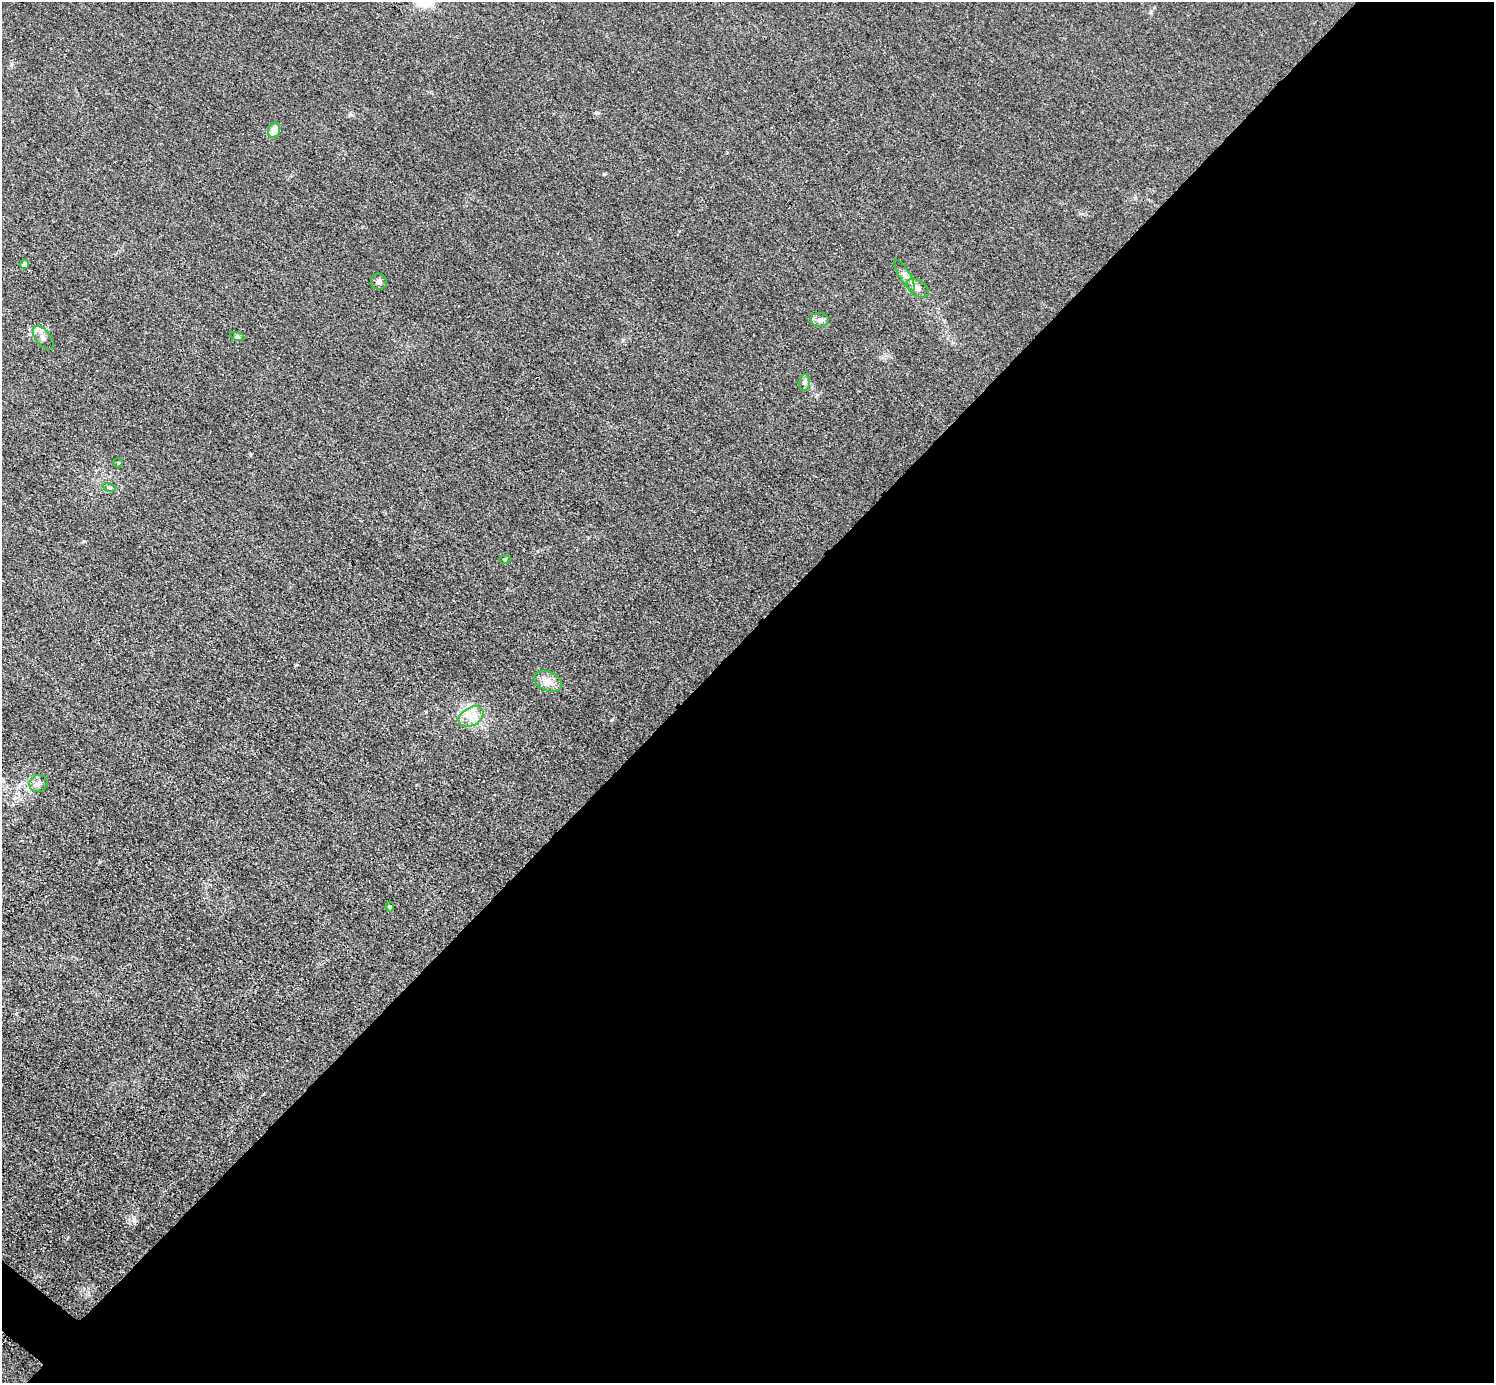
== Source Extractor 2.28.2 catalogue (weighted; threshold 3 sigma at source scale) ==
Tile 12 of 4 x 4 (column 4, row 3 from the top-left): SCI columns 4480-5971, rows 1679-3059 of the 5974 x 5976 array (HDU 1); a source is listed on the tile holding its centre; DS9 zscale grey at full resolution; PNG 1496 x 1385 px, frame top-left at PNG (2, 2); each listed source drawn as its Kron ellipse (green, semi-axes under 4 px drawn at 4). Shown black and unused: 54% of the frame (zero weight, under 3 of 4 exposures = <1% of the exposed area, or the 3 px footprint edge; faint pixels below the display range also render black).
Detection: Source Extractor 2.28.2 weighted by HDU 2 'WHT'; one run over the whole footprint, this tile lists its part. Background 0.016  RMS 0.0044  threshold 0.0197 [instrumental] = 3 sigma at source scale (4.5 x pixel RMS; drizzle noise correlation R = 1.50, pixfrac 1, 0.05/0.05 arcsec/px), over >= 5 px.
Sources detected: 16; all 16 listed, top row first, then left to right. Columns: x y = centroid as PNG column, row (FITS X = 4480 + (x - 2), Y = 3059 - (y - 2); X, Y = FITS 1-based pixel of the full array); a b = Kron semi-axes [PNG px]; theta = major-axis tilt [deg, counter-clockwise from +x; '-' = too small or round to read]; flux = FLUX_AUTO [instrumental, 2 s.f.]
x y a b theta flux
274 130 8 6 71 6.6
24 264 4 4 - 3
905 275 17 5 -59 2.3
379 282 8 8 - 1.5
918 288 12 7 -36 2.2
820 320 9 7 -7 1.9
238 337 7 3 -19 0.66
43 338 14 7 -51 2.6
805 382 8 5 83 1.2
118 463 5 3 - 0.44
109 487 6 4 -18 0.69
505 559 5 3 - 0.43
548 681 14 9 -23 3.8
471 717 13 9 29 4.7
38 783 9 8 - 2.1
390 907 5 4 - 0.58
Unlisted compact peaks at least as high as the median listed source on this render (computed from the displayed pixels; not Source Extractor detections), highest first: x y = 596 113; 604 174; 134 1221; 1151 12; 84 541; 817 395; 11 64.